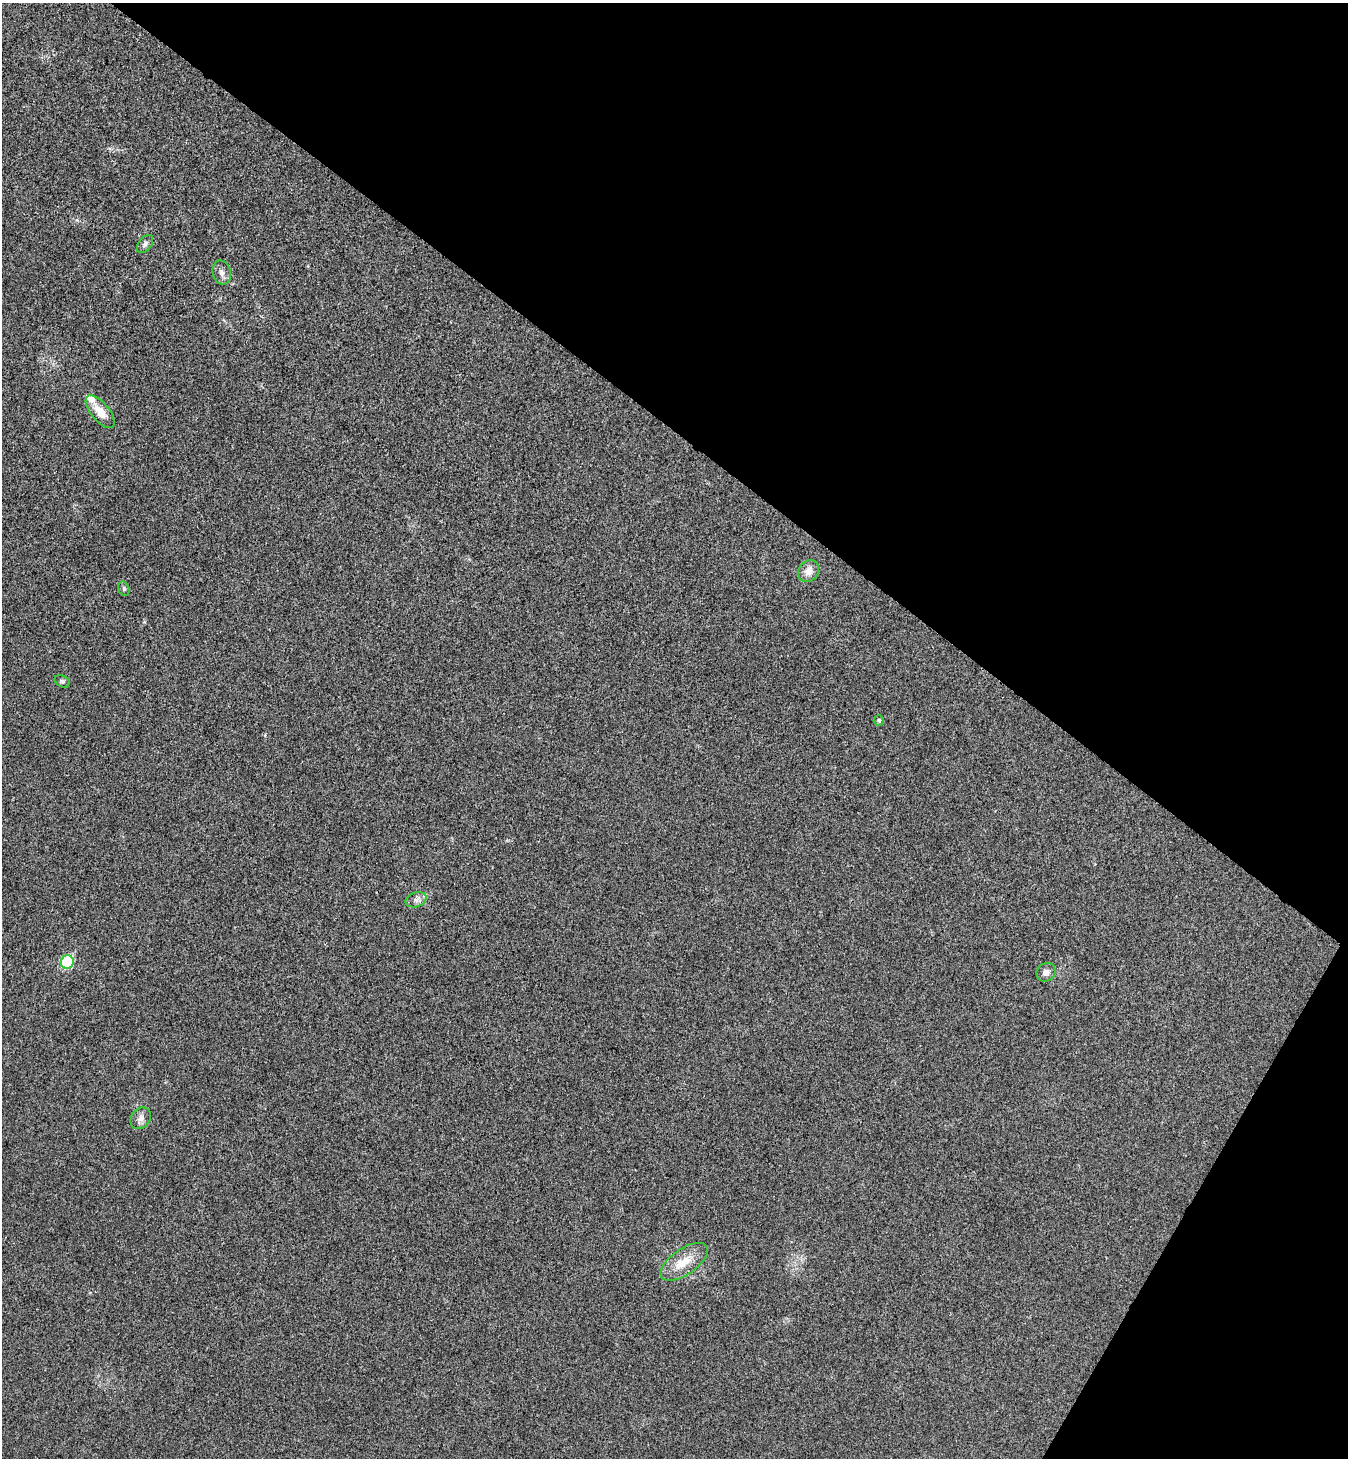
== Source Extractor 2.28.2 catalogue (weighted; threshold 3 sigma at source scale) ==
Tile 8 of 4 x 4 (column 4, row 2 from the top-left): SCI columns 4239-5584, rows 2954-4409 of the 5922 x 5901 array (HDU 1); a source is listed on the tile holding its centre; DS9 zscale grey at full resolution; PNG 1350 x 1460 px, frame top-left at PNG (2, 3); each listed source drawn as its Kron ellipse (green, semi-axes under 4 px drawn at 4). Shown black and unused: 34% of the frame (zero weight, under 3 of 4 exposures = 6% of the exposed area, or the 3 px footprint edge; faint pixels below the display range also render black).
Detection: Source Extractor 2.28.2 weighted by HDU 2 'WHT'; one run over the whole footprint, this tile lists its part. Background 0.0196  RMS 0.0064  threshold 0.0286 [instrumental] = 3 sigma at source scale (4.5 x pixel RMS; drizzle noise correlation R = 1.50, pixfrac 1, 0.05/0.05 arcsec/px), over >= 5 px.
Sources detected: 13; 1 inside a brighter listed object's ellipse — not listed separately; the other 12 listed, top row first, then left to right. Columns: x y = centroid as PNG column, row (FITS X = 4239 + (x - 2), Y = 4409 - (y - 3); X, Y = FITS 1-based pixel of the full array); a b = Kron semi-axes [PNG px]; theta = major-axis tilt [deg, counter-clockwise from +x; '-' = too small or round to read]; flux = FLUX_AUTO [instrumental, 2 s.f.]
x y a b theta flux
145 244 10 6 51 2.1
222 272 12 9 -77 3.4
100 412 20 9 -50 9.6
809 571 12 9 49 6.1
124 589 7 5 -74 1.2
62 681 8 5 -28 1.2
879 720 5 5 - 1.2
416 900 11 7 18 3.2
67 962 7 6 - 44
1046 972 10 8 40 3.3
141 1118 11 9 53 3.7
684 1262 27 13 35 13